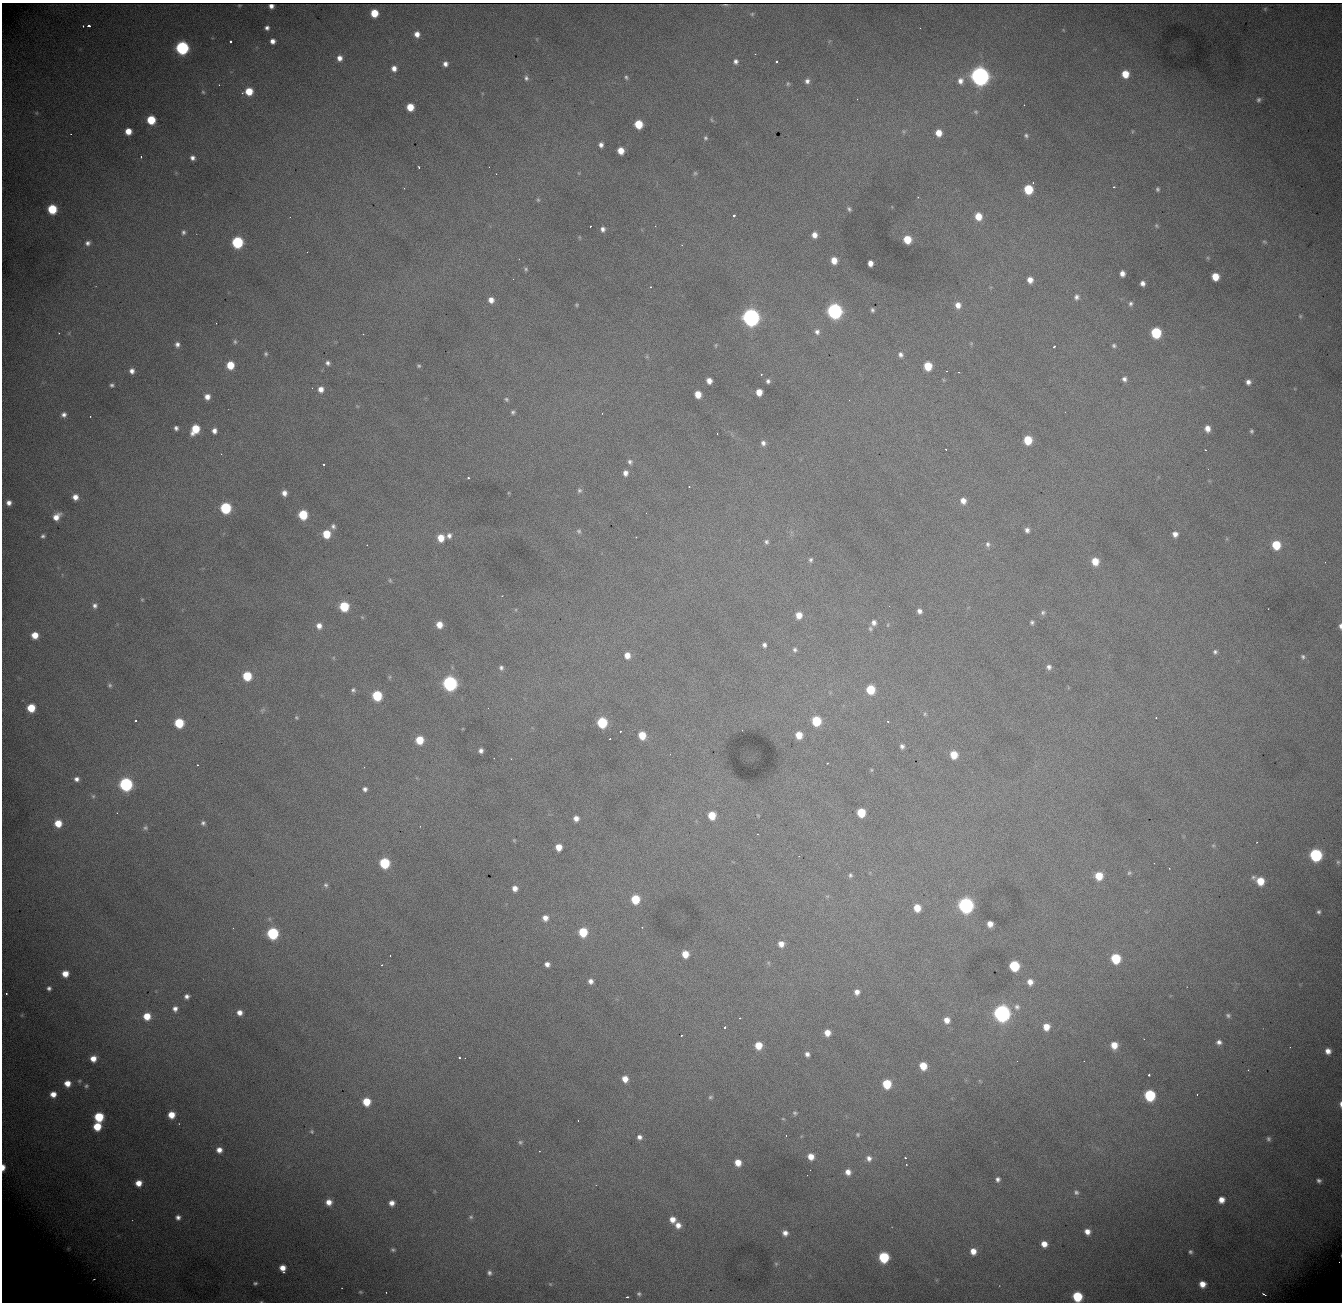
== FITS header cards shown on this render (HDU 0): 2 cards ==
NAXIS1  = 1340
NAXIS2  = 1300

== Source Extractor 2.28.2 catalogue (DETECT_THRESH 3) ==
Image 1340 x 1300 px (HDU 0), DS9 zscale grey, 1 PNG px = 1 image px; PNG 1344 x 1304 px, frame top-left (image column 1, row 1300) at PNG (2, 3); no overlay
Background 1760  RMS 21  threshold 64.3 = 3 sigma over >= 5 px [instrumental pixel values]
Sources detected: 348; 1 with non-positive FLUX_AUTO (blend fragments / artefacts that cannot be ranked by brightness) is not listed; the other 347 listed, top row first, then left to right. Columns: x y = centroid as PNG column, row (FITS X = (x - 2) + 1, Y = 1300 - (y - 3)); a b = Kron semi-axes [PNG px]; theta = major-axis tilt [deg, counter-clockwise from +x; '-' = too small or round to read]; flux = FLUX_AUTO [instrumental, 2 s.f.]
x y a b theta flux
239 5 3 2 - 1.2e+03
271 6 5 4 - 1.6e+03
1265 9 5 4 - 1.4e+03
374 13 6 6 - 3.4e+04
752 14 5 5 - 1.9e+03
89 26 3 3 - 4.2e+03
267 28 4 4 - 4.5e+03
920 28 2 2 - 8.3e+02
417 34 6 5 - 9.8e+03
231 41 3 3 - 5.2e+03
272 41 5 5 - 7.9e+03
182 48 7 7 - 2.7e+05
755 54 2 2 - 7.1e+02
339 58 6 5 - 8.9e+03
736 61 6 6 - 5.1e+03
776 61 3 3 - 4.5e+03
445 64 5 5 - 6.2e+03
394 68 6 5 - 8.7e+03
1125 74 6 6 - 2.6e+04
980 76 8 7 - 1.1e+06
626 77 6 5 - 2.8e+03
526 78 7 6 - 4.1e+03
807 81 6 6 - 5.4e+03
960 81 9 8 - 9.6e+03
788 84 6 4 -77 2.3e+03
249 91 7 6 - 3.1e+04
203 92 5 5 - 2.3e+03
1259 100 6 6 - 3.8e+03
410 107 6 6 - 2.7e+04
976 112 7 5 -16 2.4e+03
36 113 5 3 - 1.4e+03
151 120 6 6 - 4.9e+04
712 120 7 4 -67 1.9e+03
638 124 6 6 - 4.2e+04
128 131 5 5 - 1.9e+04
903 131 6 3 -71 1.9e+03
1132 131 5 3 - 1.4e+03
938 133 6 5 - 1.7e+04
1026 136 6 6 - 3.2e+03
705 138 6 5 - 2.6e+03
601 145 5 4 - 5.5e+03
621 151 6 5 - 1.8e+04
141 156 3 2 - 2.4e+03
192 158 5 5 - 5.8e+03
419 167 3 2 - 1.7e+03
489 167 2 2 - 1.3e+03
695 173 5 5 - 2.3e+03
1113 187 3 3 - 3.3e+03
1028 189 7 6 - 5.8e+04
1157 189 5 4 - 2.7e+03
918 197 3 3 - 1.8e+03
538 200 5 4 - 2.0e+03
52 209 6 6 - 6.4e+04
849 209 6 5 - 3.1e+03
734 215 3 3 - 4.3e+03
978 216 7 6 - 2.3e+04
590 226 3 2 - 2.1e+03
1156 226 6 5 - 2.2e+03
603 229 6 6 - 5.8e+03
183 232 6 5 - 3.4e+03
814 235 6 6 - 1.0e+04
579 237 6 4 -88 1.5e+03
907 239 6 6 - 3.3e+04
237 242 7 6 - 1.4e+05
1264 242 7 5 -21 2.2e+03
88 243 6 5 - 5.0e+03
834 260 6 6 - 1.7e+04
870 263 5 5 - 9.8e+03
526 269 6 5 - 2.5e+03
1122 274 5 5 - 8.8e+03
1215 277 6 6 - 2.6e+04
1030 280 6 5 - 1.1e+04
1143 283 5 5 - 6.3e+03
650 287 2 2 - 1.0e+03
1076 297 7 6 - 5.0e+03
491 300 7 6 - 1.1e+04
1131 304 6 5 - 3.6e+03
577 305 5 4 - 1.7e+03
958 305 8 7 - 1.1e+04
872 310 4 3 - 2.8e+03
834 311 8 7 - 4.5e+05
1300 316 4 4 - 1.7e+03
751 317 8 7 - 7.7e+05
817 332 7 7 - 5.8e+03
1156 333 7 6 - 9.5e+04
363 334 2 2 - 8.0e+02
235 342 6 5 - 2.8e+03
971 343 6 4 -73 1.7e+03
177 344 7 6 - 5.8e+03
716 345 5 3 - 1.6e+03
1114 346 4 4 - 2.7e+03
1054 347 4 3 - 3.6e+03
266 354 5 4 - 2.3e+03
900 355 7 6 - 5.2e+03
647 356 5 5 - 1.9e+03
328 363 5 5 - 4.2e+03
230 365 6 6 - 3.3e+04
419 366 5 4 - 2.4e+03
928 366 7 6 - 3.6e+04
132 371 6 5 - 7.2e+03
761 374 3 2 - 1.3e+03
1124 379 6 5 - 4.8e+03
709 381 5 5 - 9.9e+03
768 381 5 5 - 3.8e+03
1248 382 6 5 - 6.3e+03
112 385 5 4 - 3.1e+03
321 389 6 6 - 9.7e+03
759 392 6 5 - 1.7e+04
698 394 6 5 - 1.9e+04
207 397 6 6 - 9.4e+03
506 399 7 5 -28 3.0e+03
357 406 5 3 - 1.2e+03
513 412 6 5 - 3.1e+03
64 415 6 6 - 6.1e+03
90 416 2 2 - 8.3e+02
176 428 4 4 - 4.0e+03
1207 428 7 6 - 1.1e+04
195 429 8 6 59 4.3e+04
214 431 5 5 - 7.0e+03
1251 431 5 4 - 2.5e+03
717 433 3 2 - 2.5e+03
1028 440 7 6 - 4.3e+04
763 443 7 6 - 5.8e+03
945 449 2 2 - 9.0e+02
1206 450 3 2 - 2.8e+03
630 462 7 6 - 4.3e+03
324 464 2 2 - 1.2e+03
625 473 7 6 - 7.6e+03
468 478 3 3 - 3.0e+03
689 487 3 2 - 1.8e+03
579 490 7 6 - 3.4e+03
284 493 6 5 - 9.0e+03
75 497 5 5 - 1.0e+04
963 501 7 6 - 1.1e+04
9 503 5 5 - 7.6e+03
225 508 7 6 - 1.2e+05
303 515 7 6 - 6.0e+04
56 517 8 6 47 1.3e+04
333 526 7 6 - 4.3e+03
1027 530 6 5 - 5.4e+03
579 531 7 6 - 3.5e+03
326 534 6 6 - 3.5e+04
1175 534 6 5 - 8.0e+03
43 536 5 4 - 3.2e+03
449 536 7 7 - 6.3e+03
636 537 2 2 - 9.6e+02
441 538 7 6 - 2.3e+04
766 542 6 5 - 3.5e+03
988 544 8 6 -76 5.0e+03
367 545 3 2 - 2.0e+03
1276 545 7 6 - 4.6e+04
811 560 6 5 - 3.2e+03
1095 561 7 6 - 2.4e+04
390 580 7 4 -64 2.2e+03
502 596 3 2 - 1.6e+03
142 600 4 4 - 1.5e+03
95 605 7 6 - 4.8e+03
344 606 7 6 - 6.9e+04
919 611 6 5 - 5.9e+03
1043 612 7 6 - 3.4e+03
799 615 7 6 - 1.5e+04
362 617 5 4 - 1.6e+03
874 622 6 6 - 5.9e+03
1032 622 4 4 - 3.0e+03
439 625 7 6 - 1.6e+04
888 625 5 3 - 1.4e+03
319 626 7 6 - 9.0e+03
1340 626 6 3 -85 4.0e+03
870 628 6 5 - 2.7e+03
35 635 6 6 - 2.0e+04
764 645 5 4 - 4.4e+03
795 650 7 6 - 4.0e+03
1215 652 5 5 - 3.2e+03
627 655 7 6 - 1.3e+04
1303 657 7 6 - 3.3e+03
1049 667 6 6 - 5.4e+03
501 668 6 5 - 4.1e+03
247 676 6 6 - 5.8e+04
390 677 6 4 89 2.1e+03
450 683 7 7 - 3.6e+05
110 685 6 5 - 2.7e+03
870 689 7 6 - 4.5e+04
353 690 6 5 - 3.4e+03
377 696 7 6 - 7.5e+04
31 708 6 6 - 3.8e+04
262 710 9 6 41 3.8e+03
925 714 5 4 - 2.0e+03
296 718 5 5 - 1.9e+03
1156 718 2 2 - 1.3e+03
136 721 3 2 - 1.4e+03
816 721 7 6 - 6.0e+04
887 721 3 2 - 1.8e+03
179 723 6 6 - 6.6e+04
602 723 7 6 - 8.4e+04
742 730 2 2 - 7.6e+02
620 731 2 2 - 1.4e+03
642 735 6 6 - 2.9e+04
799 735 6 6 - 2.0e+04
610 739 3 2 - 2.4e+03
419 740 6 6 - 3.5e+04
902 746 6 5 - 4.6e+03
481 751 5 5 - 5.7e+03
954 755 6 6 - 2.8e+04
511 759 2 2 - 1.1e+03
827 763 3 3 - 1.4e+03
198 765 2 2 - 1.5e+03
871 770 5 4 - 1.6e+03
76 779 6 5 - 5.8e+03
126 784 7 7 - 2.6e+05
365 789 5 5 - 4.7e+03
93 796 5 5 - 2.6e+03
861 813 6 6 - 4.5e+04
712 815 7 6 - 3.0e+04
758 815 4 3 - 9.8e+02
576 818 5 5 - 8.9e+03
58 823 7 7 - 2.5e+04
203 823 5 5 - 3.5e+03
420 826 2 2 - 7.8e+02
145 828 7 6 - 3.4e+03
757 834 2 2 - 1.1e+03
514 840 5 4 - 1.5e+03
1257 842 2 2 - 9.5e+02
1213 845 5 5 - 2.1e+03
559 847 6 5 - 1.7e+04
1316 855 7 7 - 1.9e+05
799 856 2 2 - 6.7e+02
1338 862 5 5 - 2.3e+03
384 863 7 6 - 9.2e+04
1154 863 2 2 - 7.0e+02
1129 873 6 5 - 2.6e+03
850 875 6 5 - 2.9e+03
1099 876 7 7 - 3.1e+04
1253 877 7 5 -21 3.1e+03
1260 881 7 6 - 2.9e+04
326 885 6 6 - 3.3e+03
515 888 5 5 - 9.2e+03
635 899 7 6 - 4.7e+04
966 905 8 7 - 4.5e+05
917 908 6 6 - 2.4e+04
1319 912 6 5 - 3.1e+03
545 918 7 6 - 9.5e+03
990 924 5 5 - 1.1e+04
642 927 2 2 - 8.2e+02
583 932 7 6 - 5.2e+04
273 933 7 7 - 1.5e+05
781 944 7 6 - 1.1e+04
685 954 6 6 - 2.1e+04
390 956 2 2 - 1.3e+03
1116 958 7 6 - 6.9e+04
547 964 5 5 - 6.9e+03
382 965 2 2 - 9.8e+02
1014 966 7 6 - 8.7e+04
65 974 6 5 - 1.6e+04
591 981 5 5 - 6.8e+03
1030 982 7 6 - 1.0e+04
49 988 4 4 - 4.0e+03
857 992 5 5 - 8.0e+03
6 993 3 2 - 1.6e+03
187 996 5 5 - 5.9e+03
1017 1007 8 7 - 5.0e+03
175 1009 7 6 - 7.2e+03
239 1012 6 5 - 9.3e+03
1002 1013 8 7 - 6.5e+05
22 1015 6 3 71 1.5e+03
1228 1015 7 6 - 3.4e+03
147 1016 7 6 - 2.5e+04
740 1018 3 2 - 3.7e+03
947 1020 6 6 - 1.2e+04
725 1027 3 2 - 1.7e+03
1046 1027 6 6 - 1.8e+04
827 1033 6 5 - 1.5e+04
682 1035 2 2 - 1.2e+03
1219 1042 6 6 - 5.9e+03
758 1045 6 6 - 2.5e+04
1114 1045 7 7 - 2.0e+04
1290 1047 2 2 - 7.4e+02
1328 1051 5 5 - 9.2e+03
807 1054 5 5 - 5.4e+03
459 1058 3 3 - 2.4e+03
93 1059 6 6 - 1.5e+04
923 1066 6 6 - 2.7e+04
1248 1070 2 2 - 7.6e+02
1149 1075 3 3 - 3.4e+03
625 1079 6 6 - 1.5e+04
79 1081 7 5 0 2.5e+03
67 1083 7 7 - 1.6e+04
887 1084 6 6 - 5.3e+04
86 1086 6 5 - 2.8e+03
53 1094 6 6 - 1.3e+04
1197 1094 2 2 - 8.0e+02
1150 1095 7 7 - 1.2e+05
710 1097 7 5 4 2.6e+03
366 1102 6 6 - 3.3e+04
1340 1104 7 3 -90 3.9e+03
795 1113 6 5 - 2.7e+03
171 1115 6 6 - 2.1e+04
99 1117 6 6 - 6.3e+04
783 1119 5 3 - 1.3e+03
97 1127 6 6 - 3.6e+04
312 1131 5 5 - 2.2e+03
858 1134 6 5 - 2.5e+03
786 1136 3 2 - 1.8e+03
639 1137 6 6 - 6.0e+03
1268 1139 6 5 - 3.3e+03
520 1142 6 5 - 2.6e+03
219 1150 6 5 - 9.7e+03
539 1151 3 2 - 1.4e+03
811 1156 6 6 - 1.5e+04
869 1158 8 7 - 7.5e+03
905 1158 3 2 - 2.4e+03
738 1163 6 5 - 1.8e+04
906 1164 2 2 - 1.1e+03
3 1167 6 3 87 1.1e+04
848 1172 7 6 - 1.0e+04
998 1179 6 5 - 4.5e+03
1319 1181 6 5 - 4.0e+03
138 1183 6 6 - 1.6e+04
1076 1192 7 6 - 3.8e+03
1221 1200 6 6 - 1.3e+04
329 1202 6 6 - 1.2e+04
392 1203 5 5 - 8.6e+03
178 1217 6 6 - 5.9e+03
471 1217 6 5 - 2.4e+03
672 1219 6 6 - 1.2e+04
678 1225 7 6 - 1.1e+04
1087 1232 6 5 - 1.0e+04
785 1233 6 6 - 8.1e+03
1044 1244 5 5 - 1.3e+04
68 1249 7 5 -70 3.2e+03
393 1250 6 4 -10 2.6e+03
973 1251 6 6 - 1.3e+04
1190 1252 5 5 - 3.2e+03
884 1257 7 6 - 9.3e+04
1339 1262 2 2 - 6.4e+02
776 1264 5 5 - 2.3e+03
283 1268 6 5 - 1.4e+04
489 1273 6 5 - 4.1e+03
94 1279 3 2 - 7.3e+02
255 1283 5 4 - 2.5e+03
550 1284 6 4 -44 1.5e+03
1202 1284 6 6 - 1.5e+04
360 1292 7 5 -26 2.4e+03
639 1294 6 6 - 3.5e+03
1264 1295 4 2 - 3.5e+03
1077 1296 7 6 - 7.2e+04
627 1297 3 2 - 1.9e+03
261 1302 4 3 - 1.2e+03
At the frame edge (FLAGS 8, measured only in part): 5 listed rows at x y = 1340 626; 1340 1104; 3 1167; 1077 1296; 261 1302
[1 non-positive-flux detection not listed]